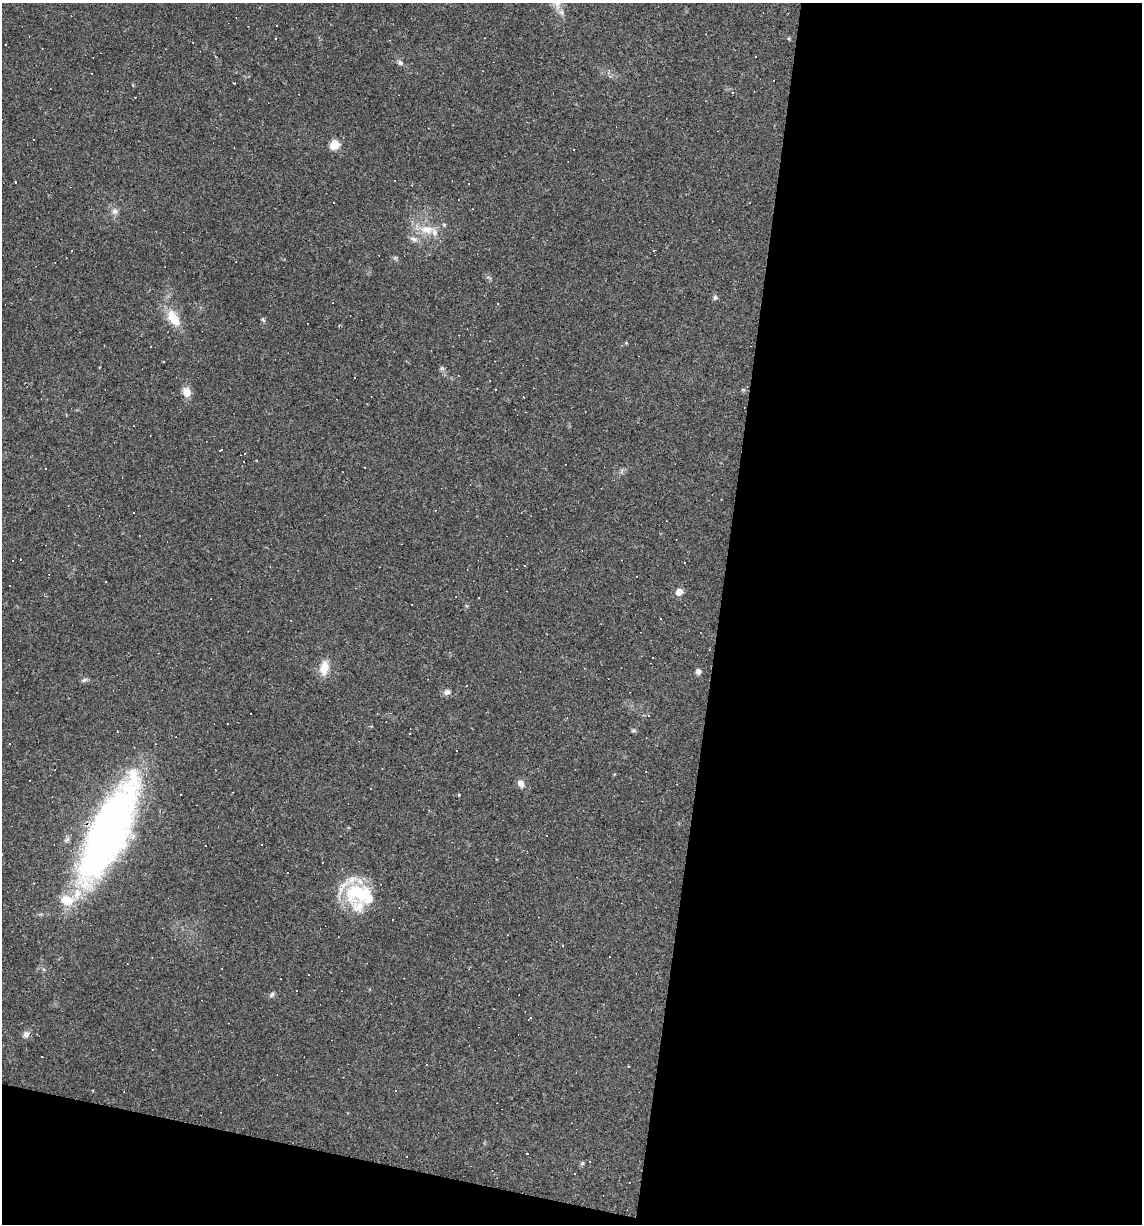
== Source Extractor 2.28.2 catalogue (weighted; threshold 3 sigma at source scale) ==
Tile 16 of 4 x 4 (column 4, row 4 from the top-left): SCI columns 3536-4675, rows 1-1222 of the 4907 x 4887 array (HDU 1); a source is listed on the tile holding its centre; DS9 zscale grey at full resolution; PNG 1144 x 1226 px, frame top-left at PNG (2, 3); no overlay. Shown black and unused: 40% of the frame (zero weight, under 2 of 3 exposures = <1% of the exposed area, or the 3 px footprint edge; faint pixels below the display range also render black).
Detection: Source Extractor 2.28.2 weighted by HDU 2 'WHT'; one run over the whole footprint, this tile lists its part. Background 0.0627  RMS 0.0068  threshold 0.0305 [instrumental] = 3 sigma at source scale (4.5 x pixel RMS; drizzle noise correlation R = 1.50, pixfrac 1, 0.05/0.05 arcsec/px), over >= 5 px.
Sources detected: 88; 39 cosmic-ray / hot-pixel residue — not listed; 2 inside a brighter listed object's ellipse — not listed separately; the other 47 listed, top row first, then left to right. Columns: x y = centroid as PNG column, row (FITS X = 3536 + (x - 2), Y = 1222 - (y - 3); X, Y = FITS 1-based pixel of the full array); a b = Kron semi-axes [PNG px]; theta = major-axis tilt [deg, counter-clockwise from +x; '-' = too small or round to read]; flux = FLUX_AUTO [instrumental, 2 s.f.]
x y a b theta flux
275 38 3 2 - 0.44
755 56 3 2 - 0.88
400 63 7 6 - 1.7
334 145 6 5 - 27
15 182 3 3 - 0.89
333 203 3 3 - 3.3
115 211 8 7 - 2.8
427 229 22 11 -1 12
414 239 12 6 -17 2.7
71 251 3 2 - 0.43
395 258 6 4 19 0.95
715 297 7 6 - 1.4
497 304 3 3 - 3.8
173 318 25 13 -58 14
263 320 7 4 -63 1
442 368 7 4 0 1.1
495 390 3 2 - 0.9
743 390 5 4 - 0.95
187 392 13 10 -75 5.4
220 450 4 2 - 0.72
245 454 3 3 - 1
243 462 3 2 - 0.74
364 467 2 2 - 0.58
435 510 3 2 - 0.43
685 563 2 2 - 0.49
636 576 3 3 - 3.3
679 592 6 5 - 7.3
324 668 17 10 81 9.4
698 672 7 6 - 2.2
84 680 8 4 36 1.4
466 686 3 3 - 1.7
447 692 8 7 - 2.5
648 716 4 3 - 0.82
634 730 7 4 7 1.1
409 734 2 2 - 0.53
9 743 3 2 - 0.86
521 784 9 7 -66 3.8
181 794 2 2 - 0.44
108 831 95 30 64 400
261 844 2 2 - 0.59
360 894 44 25 -15 42
562 946 3 2 - 0.88
272 994 7 5 73 1.4
26 1034 9 8 - 2.6
528 1153 3 3 - 19
407 1156 2 2 - 0.52
582 1163 6 5 - 1.1
Overlapping masked pixels (flux is a lower limit): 1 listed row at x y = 108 831
Unlisted compact peaks at least as high as the median listed source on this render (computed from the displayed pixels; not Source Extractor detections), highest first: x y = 459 795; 234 83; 626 343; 466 606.